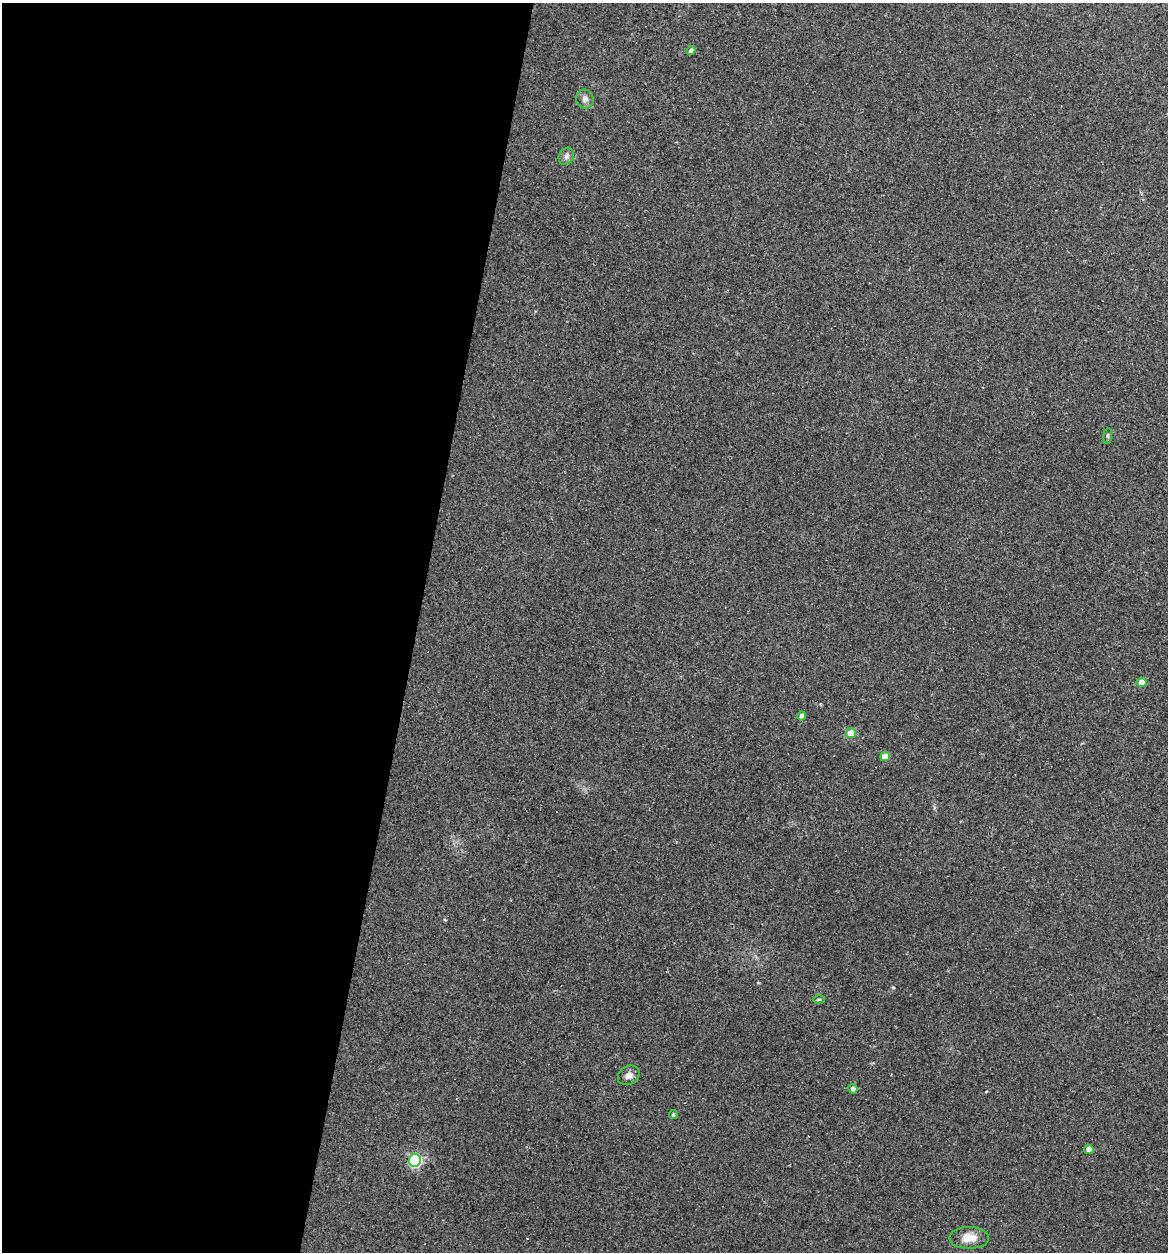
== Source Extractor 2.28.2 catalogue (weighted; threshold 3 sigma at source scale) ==
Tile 5 of 4 x 4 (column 1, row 2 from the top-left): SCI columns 121-1286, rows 2503-3752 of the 5029 x 5032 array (HDU 1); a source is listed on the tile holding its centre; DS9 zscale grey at full resolution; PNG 1170 x 1254 px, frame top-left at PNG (2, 3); each listed source drawn as its Kron ellipse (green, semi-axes under 4 px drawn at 4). Shown black and unused: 36% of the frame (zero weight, under 2 of 3 exposures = <1% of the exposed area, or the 3 px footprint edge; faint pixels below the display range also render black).
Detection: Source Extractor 2.28.2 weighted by HDU 2 'WHT'; one run over the whole footprint, this tile lists its part. Background 0.137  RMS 0.007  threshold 0.0314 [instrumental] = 3 sigma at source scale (4.5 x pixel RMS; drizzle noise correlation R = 1.50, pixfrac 1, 0.05/0.05 arcsec/px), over >= 5 px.
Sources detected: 16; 1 cosmic-ray / hot-pixel residue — neither listed nor drawn; the other 15 listed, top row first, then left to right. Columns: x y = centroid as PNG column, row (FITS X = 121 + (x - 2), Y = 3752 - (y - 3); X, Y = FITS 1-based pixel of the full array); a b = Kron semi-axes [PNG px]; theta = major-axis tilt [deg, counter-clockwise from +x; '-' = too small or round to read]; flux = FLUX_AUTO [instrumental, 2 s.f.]
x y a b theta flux
691 50 5 4 - 2.6
585 99 9 8 - 3.2
566 156 9 7 61 2.7
1108 436 8 4 82 1.1
1142 682 5 4 - 6.6
801 716 4 4 - 2.9
851 733 5 5 - 13
885 756 4 4 - 8.2
819 999 6 4 1 0.74
629 1075 11 9 30 4.2
853 1089 4 4 - 3.1
673 1114 4 4 - 1.4
1089 1149 4 4 - 5.2
415 1160 6 6 - 110
969 1238 20 11 0 9.8